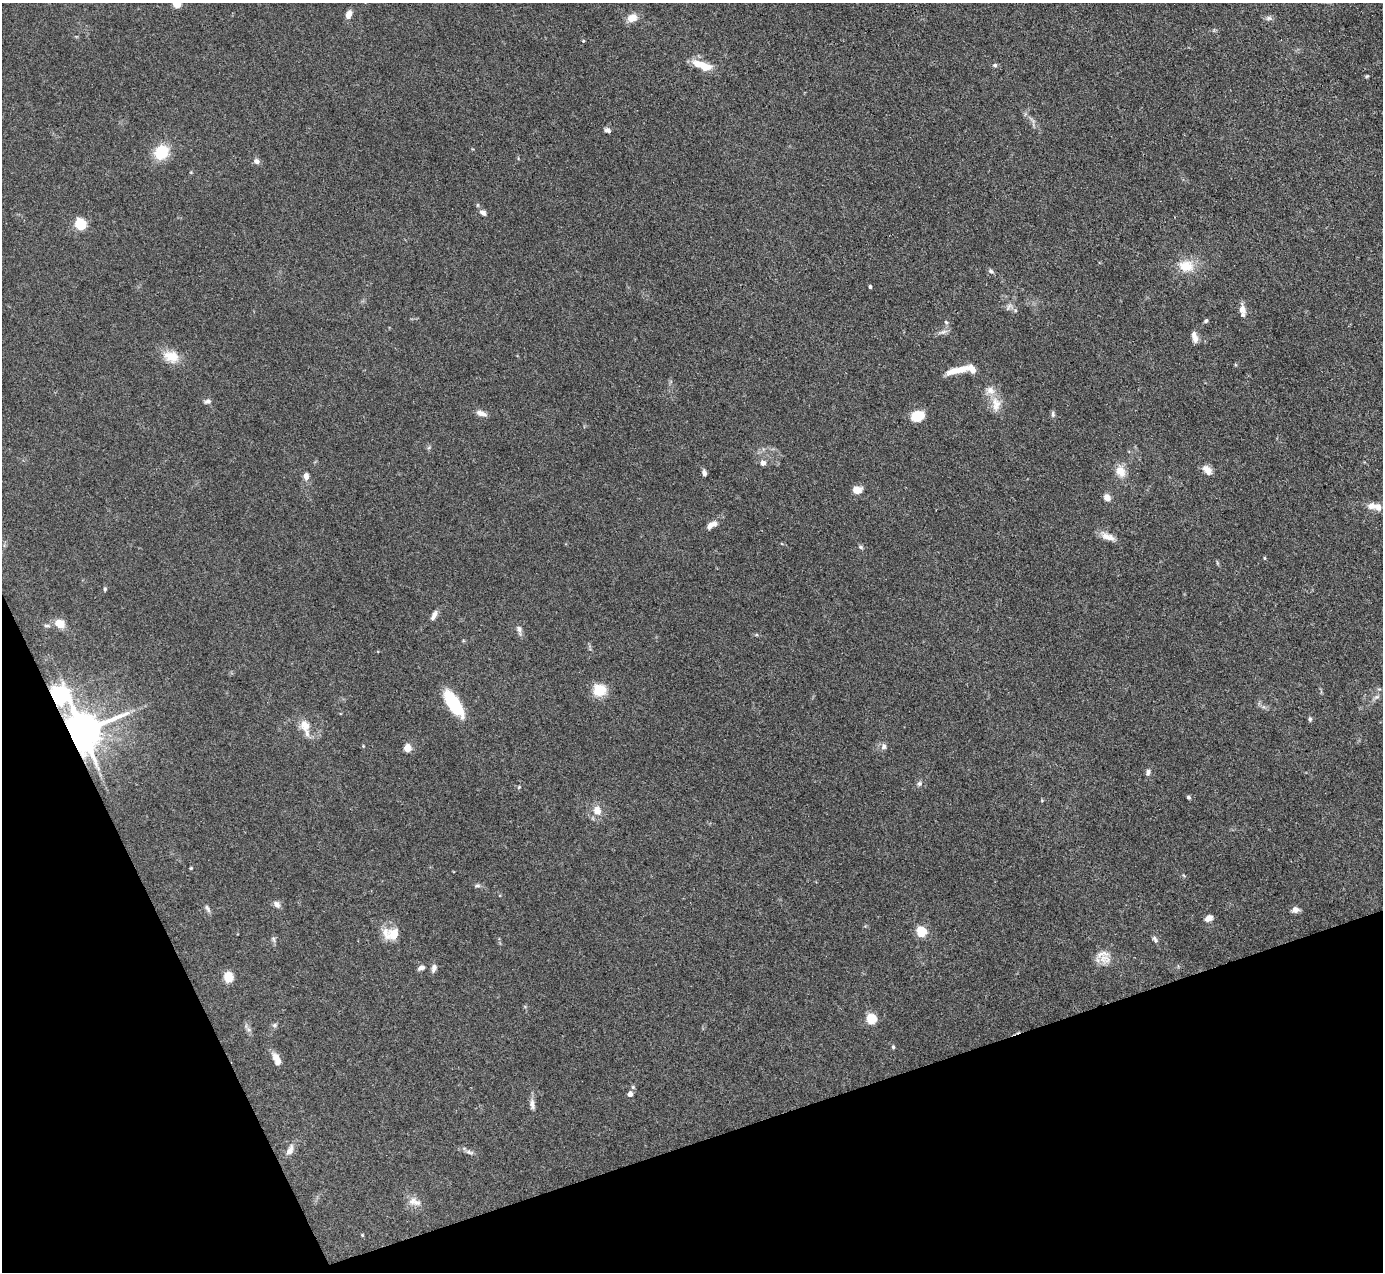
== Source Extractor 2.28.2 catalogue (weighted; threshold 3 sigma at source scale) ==
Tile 14 of 4 x 4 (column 2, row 4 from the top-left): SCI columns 1383-2763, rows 281-1550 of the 5527 x 5514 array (HDU 1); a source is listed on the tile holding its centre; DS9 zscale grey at full resolution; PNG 1385 x 1274 px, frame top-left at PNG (2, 3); no overlay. Shown black and unused: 17% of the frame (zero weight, under 3 of 4 exposures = <1% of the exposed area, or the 3 px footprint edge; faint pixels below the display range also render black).
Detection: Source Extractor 2.28.2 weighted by HDU 2 'WHT'; one run over the whole footprint, this tile lists its part. Background 0.0867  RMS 0.0058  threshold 0.0263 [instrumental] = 3 sigma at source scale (4.5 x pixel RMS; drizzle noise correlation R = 1.50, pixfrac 1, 0.05/0.05 arcsec/px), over >= 5 px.
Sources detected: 94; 5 inside a brighter listed object's ellipse — not listed separately; the other 89 listed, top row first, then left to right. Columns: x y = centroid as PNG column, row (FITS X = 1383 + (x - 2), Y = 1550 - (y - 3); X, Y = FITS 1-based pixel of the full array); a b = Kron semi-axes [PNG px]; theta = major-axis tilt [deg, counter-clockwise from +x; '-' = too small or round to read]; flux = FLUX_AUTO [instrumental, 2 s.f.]
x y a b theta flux
176 3 9 8 - 8
349 14 8 5 67 4.4
632 18 12 9 26 6
1269 18 10 6 -7 1.9
583 41 3 3 - 0.62
702 65 27 9 -20 10
995 65 7 5 15 1.1
1367 76 5 4 - 0.68
607 130 8 6 -24 1.7
161 152 16 14 50 18
256 161 8 7 - 2.3
483 212 9 6 -37 2.3
80 224 5 5 - 57
1186 266 21 15 -5 12
991 271 7 5 -43 1.5
870 287 4 3 - 1.1
1009 307 12 5 63 1.7
1242 309 13 8 -88 4
1206 321 5 4 - 1.1
946 322 6 4 -44 0.89
942 332 13 5 19 2.3
1194 337 14 6 -75 3.8
171 356 22 15 -17 10
957 370 29 7 14 9
208 401 9 6 14 1.8
996 404 22 12 -88 8.2
481 413 14 7 -19 3.2
1053 414 9 5 -85 1.3
918 416 11 8 22 17
763 463 7 7 - 2.5
1207 470 13 8 -46 4.6
1121 471 15 11 -65 7.5
704 473 7 4 -75 2
306 476 9 6 -88 3.1
857 490 11 8 2 4.9
1107 497 9 8 - 3.1
1377 507 11 9 -29 4.2
711 525 14 7 34 4.7
1108 537 21 8 -22 5.2
860 547 7 4 -28 1.1
1264 558 4 4 - 0.62
105 589 6 4 -82 0.82
434 616 13 5 64 2.8
60 624 11 9 -25 6.7
47 626 9 4 -4 1.1
519 630 13 7 -77 2.5
600 690 15 14 - 11
58 696 8 7 - 280
1376 697 10 5 26 1.7
453 703 29 11 -57 30
1310 719 7 4 -82 1.1
305 725 17 12 -64 8
83 731 10 10 - 1900
363 746 4 4 - 0.5
884 746 8 7 - 2.1
407 748 5 5 - 15
1148 772 9 6 70 1.8
919 784 7 6 - 1.5
519 787 5 4 - 0.6
1189 797 4 4 - 1.2
1042 800 5 3 - 0.52
597 810 13 10 -61 5.7
191 868 4 3 - 0.58
1184 876 6 3 -20 0.67
477 885 9 5 9 1.3
277 904 11 7 -46 2.5
207 908 12 5 -63 1.7
1295 910 9 7 18 2.9
1209 918 9 6 30 3.5
921 932 5 5 - 35
394 934 17 16 - 8.3
273 939 8 5 -62 1.3
1155 939 10 5 -50 1.4
1105 959 20 13 -10 7.3
421 968 8 5 18 2
434 968 10 6 76 2.3
228 977 10 9 - 7.9
871 1019 5 5 - 39
274 1025 6 5 - 1.2
248 1029 7 5 -45 1.4
893 1047 5 5 - 0.74
277 1059 17 8 -67 5
633 1087 6 5 - 0.92
630 1094 5 4 - 3.6
532 1104 15 7 -81 3
290 1150 17 8 61 4
469 1152 12 6 -16 2.1
417 1202 14 9 -30 4.2
362 1235 4 4 - 0.58
Overlapping masked pixels (flux is a lower limit): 2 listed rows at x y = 58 696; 83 731
Isophote crosses this tile's border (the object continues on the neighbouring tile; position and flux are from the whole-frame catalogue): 1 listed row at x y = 176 3